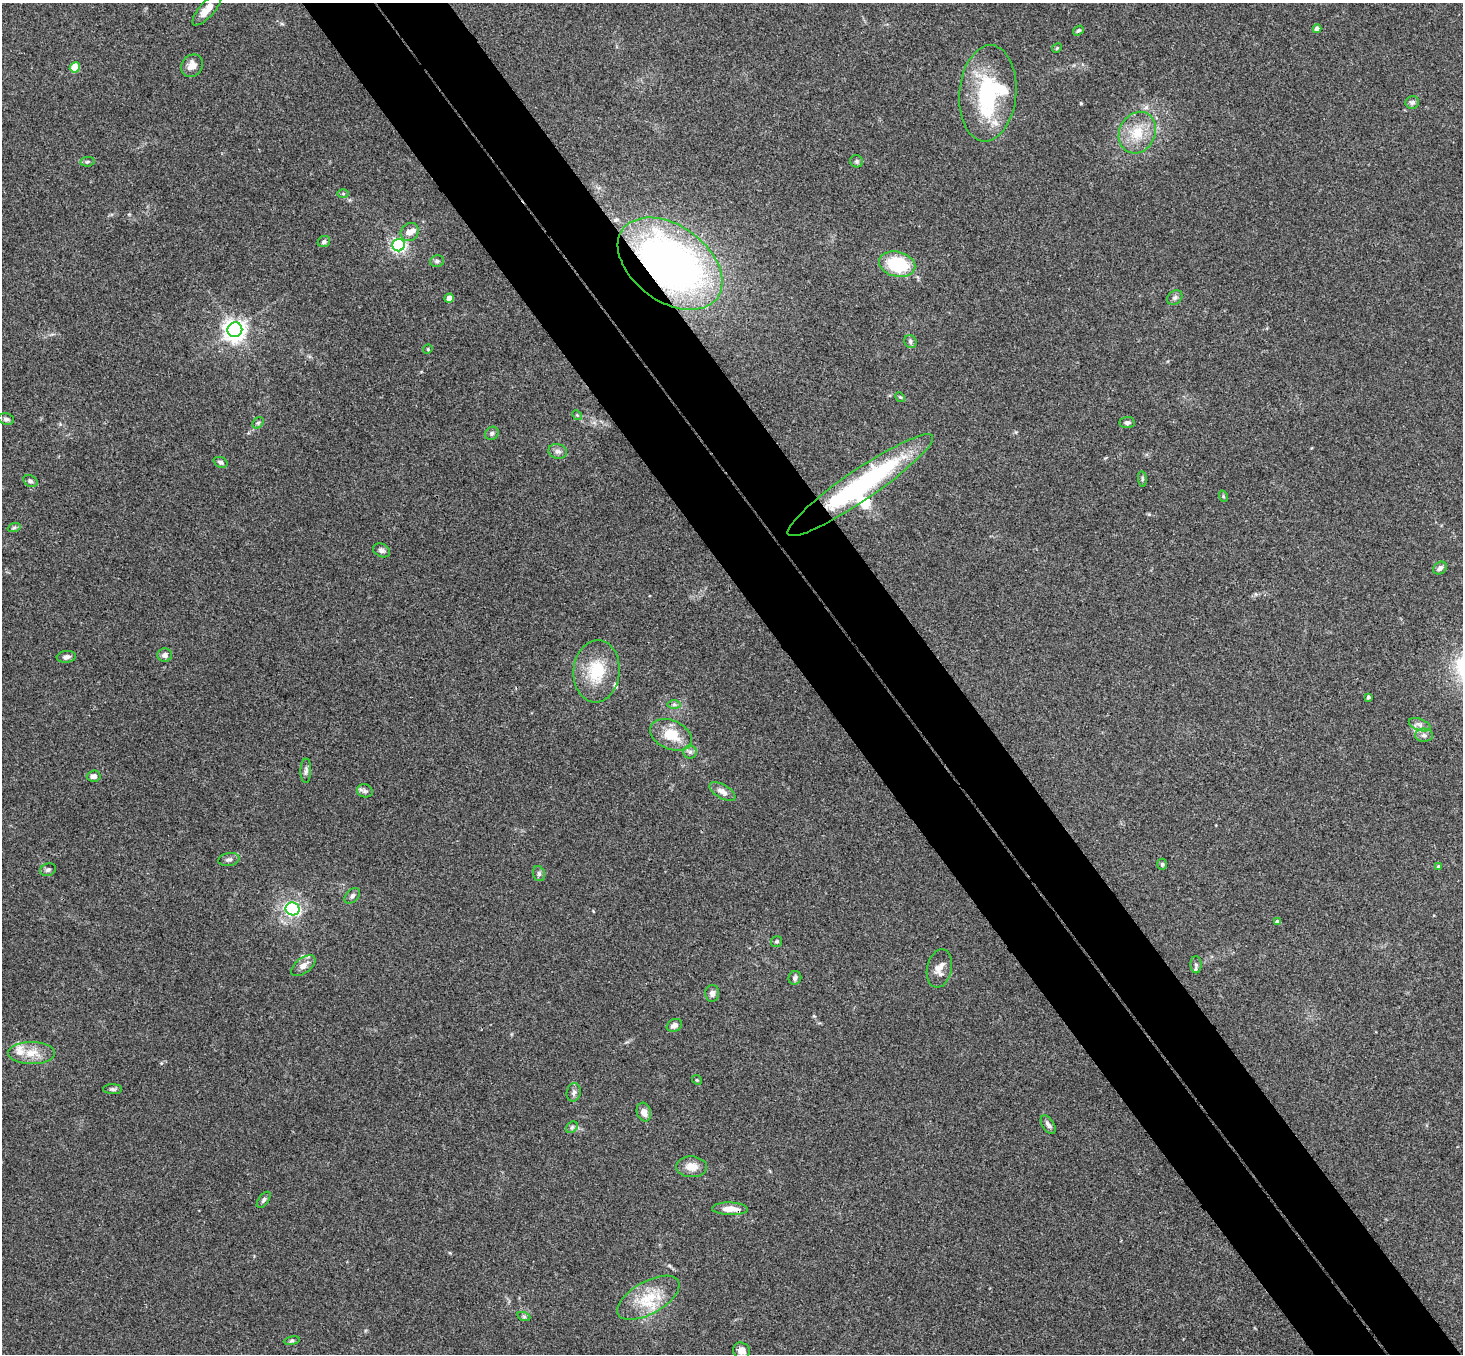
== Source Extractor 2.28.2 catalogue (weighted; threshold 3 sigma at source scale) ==
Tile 6 of 4 x 4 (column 2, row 2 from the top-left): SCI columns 1515-2975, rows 3033-4384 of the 5948 x 5929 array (HDU 1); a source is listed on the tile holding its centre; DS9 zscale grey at full resolution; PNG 1465 x 1356 px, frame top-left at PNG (2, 3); each listed source drawn as its Kron ellipse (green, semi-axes under 4 px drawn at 4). Shown black and unused: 10% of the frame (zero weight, under 3 of 4 exposures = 6% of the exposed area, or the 3 px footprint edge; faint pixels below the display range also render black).
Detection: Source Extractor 2.28.2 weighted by HDU 2 'WHT'; one run over the whole footprint, this tile lists its part. Background 0.167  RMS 0.0073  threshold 0.0327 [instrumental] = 3 sigma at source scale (4.5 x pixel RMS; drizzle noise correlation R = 1.50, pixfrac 1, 0.05/0.05 arcsec/px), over >= 5 px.
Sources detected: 87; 1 inside a brighter object's white glare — neither listed nor drawn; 6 inside a brighter listed object's ellipse — not listed separately; the other 80 listed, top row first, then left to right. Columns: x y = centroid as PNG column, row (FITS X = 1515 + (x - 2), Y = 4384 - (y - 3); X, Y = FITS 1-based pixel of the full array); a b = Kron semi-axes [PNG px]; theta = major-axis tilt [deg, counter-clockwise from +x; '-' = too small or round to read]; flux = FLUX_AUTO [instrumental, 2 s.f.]
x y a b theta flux
207 9 20 7 49 7.6
1317 29 4 4 - 4.5
1078 31 6 4 36 1.1
1057 48 5 4 - 0.79
192 66 12 10 50 6.1
75 67 5 5 - 20
988 93 48 28 85 66
1412 102 7 6 - 2.3
1137 133 21 18 63 19
857 161 6 6 - 1.4
87 162 7 4 7 1.3
343 193 6 4 0 0.82
410 232 10 8 46 5.5
324 242 6 5 - 2.1
399 245 6 6 - 160
437 261 7 5 12 1.6
670 264 58 38 -36 350
897 264 18 12 -13 41
449 298 5 4 - 7.4
1175 298 8 6 37 2
235 330 7 7 - 530
910 341 6 6 - 1.9
428 349 5 4 - 0.75
900 397 5 4 - 0.88
577 415 5 4 - 0.88
6 419 8 5 -16 2.1
258 423 6 5 - 1.3
1127 423 7 5 5 1.7
492 433 7 6 - 1.9
558 451 9 7 -15 2.9
220 462 7 5 -22 1.8
1142 479 8 4 -82 1.1
30 481 7 5 -29 1.9
860 485 87 15 34 120
1223 496 6 3 -71 0.81
14 528 6 4 19 1.2
382 550 9 6 -29 2.3
1440 568 7 6 - 2.8
165 655 7 6 - 3
66 657 10 6 5 2.6
597 671 31 23 86 29
1368 697 4 3 - 1.6
674 704 7 4 0 1.6
1420 725 11 5 -21 2.9
671 735 22 14 -23 18
1424 735 9 6 -1 2.6
690 752 6 6 - 2.1
306 771 12 5 89 2.5
94 776 7 5 4 3.2
365 791 8 6 -17 2
722 792 14 7 -31 4.9
229 860 10 6 10 2.6
1162 864 5 4 - 1.2
1438 866 4 3 - 1
48 870 8 6 20 1.8
539 874 8 5 -74 1.8
352 896 9 6 45 2.2
293 909 7 6 - 130
1277 921 4 3 - 1.8
776 942 5 5 - 1.2
1196 965 8 5 -89 1.8
303 966 14 7 37 4.9
939 968 19 12 78 7.4
795 978 7 6 - 2.1
712 993 8 7 - 3
674 1025 8 6 27 3.5
32 1053 23 11 0 12
697 1080 5 4 - 0.81
113 1089 9 5 -1 1.7
574 1092 9 7 77 2.6
644 1112 9 7 -73 4.3
1048 1125 10 6 -57 2.7
572 1127 6 5 - 1.4
691 1167 15 10 -3 7.9
264 1200 9 5 53 1.6
730 1209 18 6 -2 8.3
648 1298 34 16 29 25
524 1317 7 4 -19 1.1
292 1341 8 4 8 1.2
741 1351 8 8 - 4.7
Overlapping masked pixels (flux is a lower limit): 3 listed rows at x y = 670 264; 860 485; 730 1209